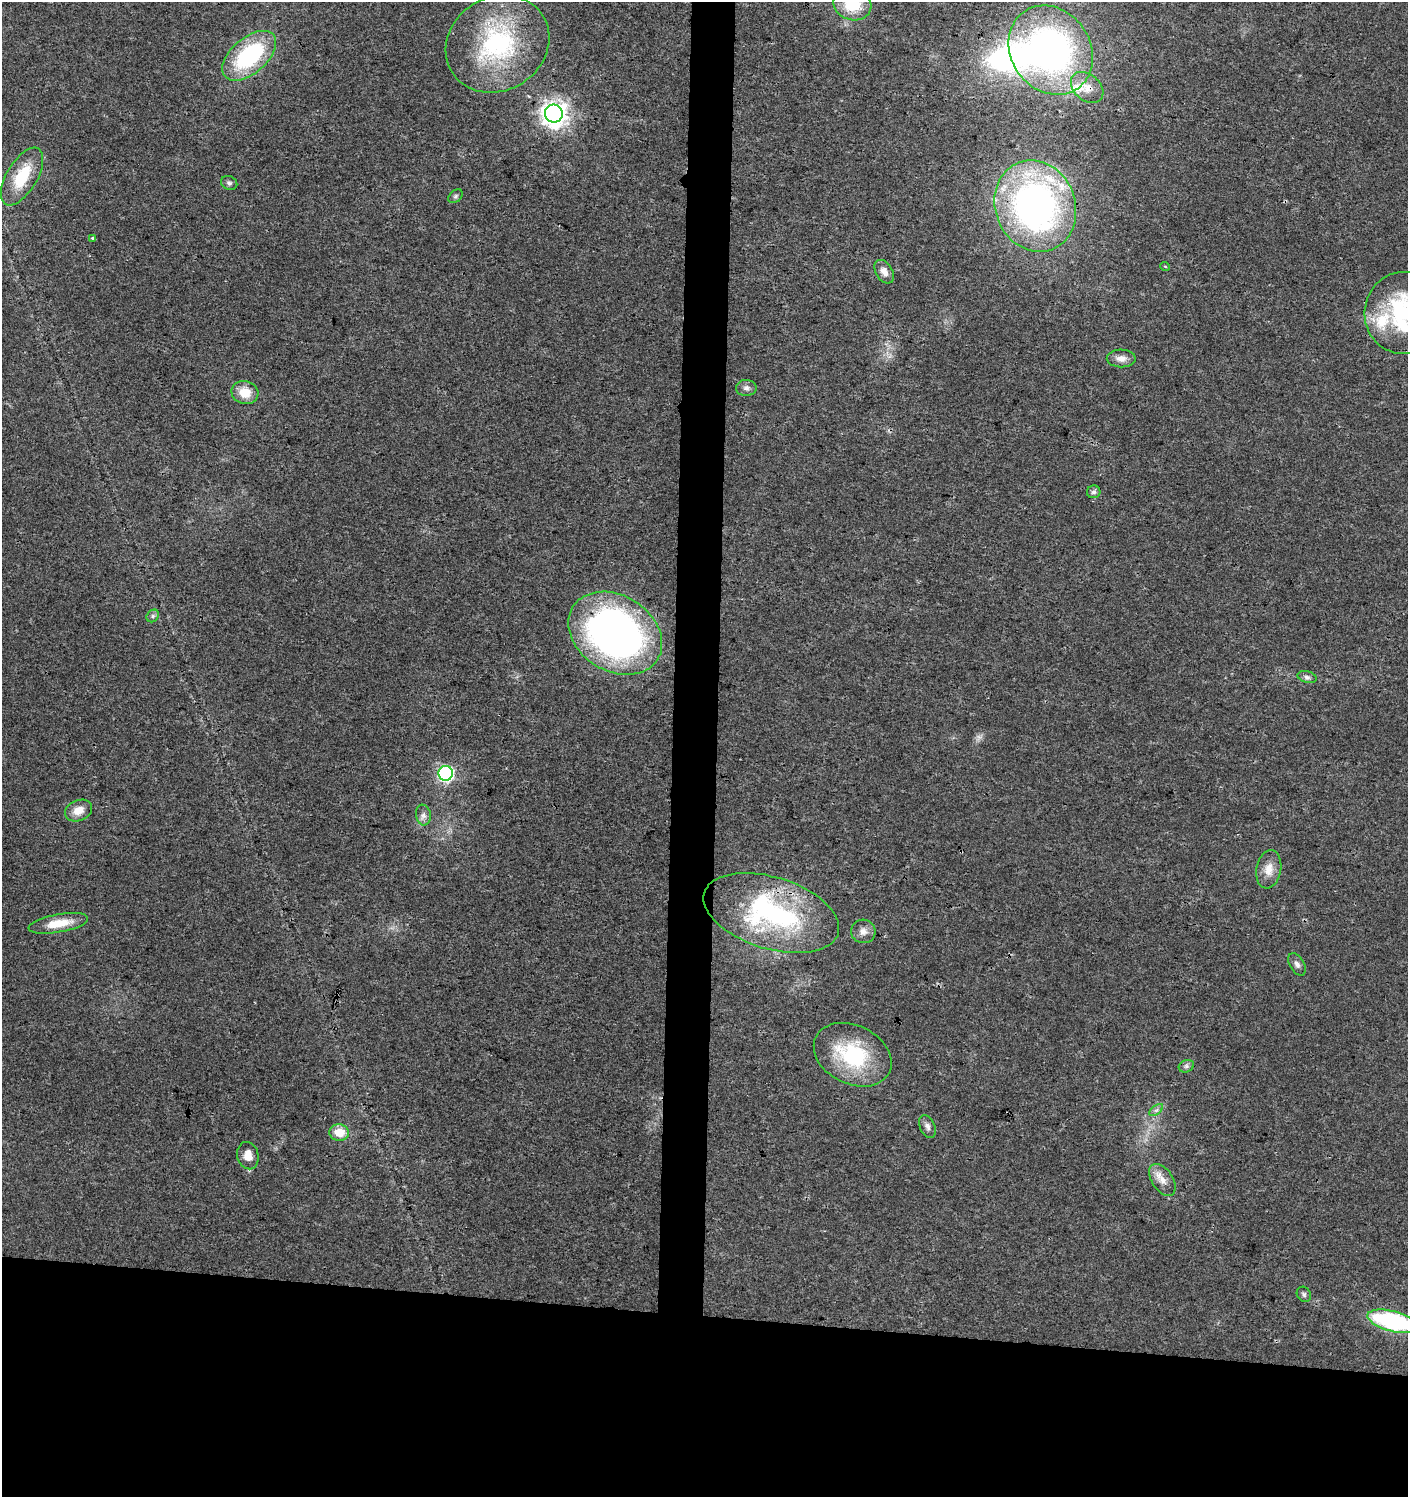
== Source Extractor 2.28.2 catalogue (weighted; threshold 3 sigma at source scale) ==
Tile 8 of 3 x 3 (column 2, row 3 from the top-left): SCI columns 1644-3049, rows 14-1508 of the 4737 x 4499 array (HDU 1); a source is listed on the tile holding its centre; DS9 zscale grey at full resolution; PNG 1410 x 1499 px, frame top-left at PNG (2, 2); each listed source drawn as its Kron ellipse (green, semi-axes under 4 px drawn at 4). Shown black and unused: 15% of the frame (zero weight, under 3 of 4 exposures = <1% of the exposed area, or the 3 px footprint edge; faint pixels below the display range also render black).
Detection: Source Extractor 2.28.2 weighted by HDU 2 'WHT'; one run over the whole footprint, this tile lists its part. Background 0.0243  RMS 0.0031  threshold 0.014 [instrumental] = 3 sigma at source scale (4.5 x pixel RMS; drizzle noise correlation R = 1.50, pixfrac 1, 0.0396/0.0396 arcsec/px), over >= 5 px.
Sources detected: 44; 1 too faint to see at this stretch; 2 inside a brighter object's white glare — neither listed nor drawn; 3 inside a brighter listed object's ellipse — not listed separately; the other 38 listed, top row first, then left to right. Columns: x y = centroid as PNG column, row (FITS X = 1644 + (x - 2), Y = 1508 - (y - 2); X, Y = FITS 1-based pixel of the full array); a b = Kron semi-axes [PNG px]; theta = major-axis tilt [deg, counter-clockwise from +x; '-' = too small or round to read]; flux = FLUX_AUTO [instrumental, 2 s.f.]
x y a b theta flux
852 4 19 16 -18 13
497 44 54 46 32 46
1051 50 47 39 -54 110
249 56 32 17 41 34
1087 87 18 13 -41 4.4
554 113 9 9 - 300
22 176 32 15 59 12
229 183 8 7 - 0.78
455 196 8 5 41 0.71
1035 206 46 40 -69 120
93 238 3 3 - 1.2
1165 266 5 3 - 0.23
884 272 13 8 -57 2.2
1404 313 41 39 87 36
1121 358 14 9 -1 2.4
746 388 10 8 -1 1.3
245 392 13 11 -14 5.6
1094 492 7 6 - 0.91
153 616 7 5 47 0.72
615 633 50 37 -32 150
1307 677 10 5 -15 1
446 773 7 7 - 75
79 810 14 10 23 3.7
423 815 10 7 -82 1.4
1269 869 19 12 80 4
771 913 70 36 -17 62
58 923 30 9 10 6.7
863 931 12 11 - 2.3
1297 964 12 7 -59 1.4
853 1055 41 29 -26 27
1186 1066 8 6 21 0.92
1156 1110 8 4 36 0.84
927 1126 12 7 -64 1.5
339 1132 10 8 -4 5.3
248 1156 14 10 -76 3.2
1162 1180 18 10 -56 3.2
1304 1294 8 6 -56 0.78
1393 1321 26 10 -15 49
Overlapping masked pixels (flux is a lower limit): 3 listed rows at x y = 1087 87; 1035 206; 771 913
Isophote crosses this tile's border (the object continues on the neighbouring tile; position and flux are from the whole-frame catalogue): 3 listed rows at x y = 852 4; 1404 313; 1393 1321